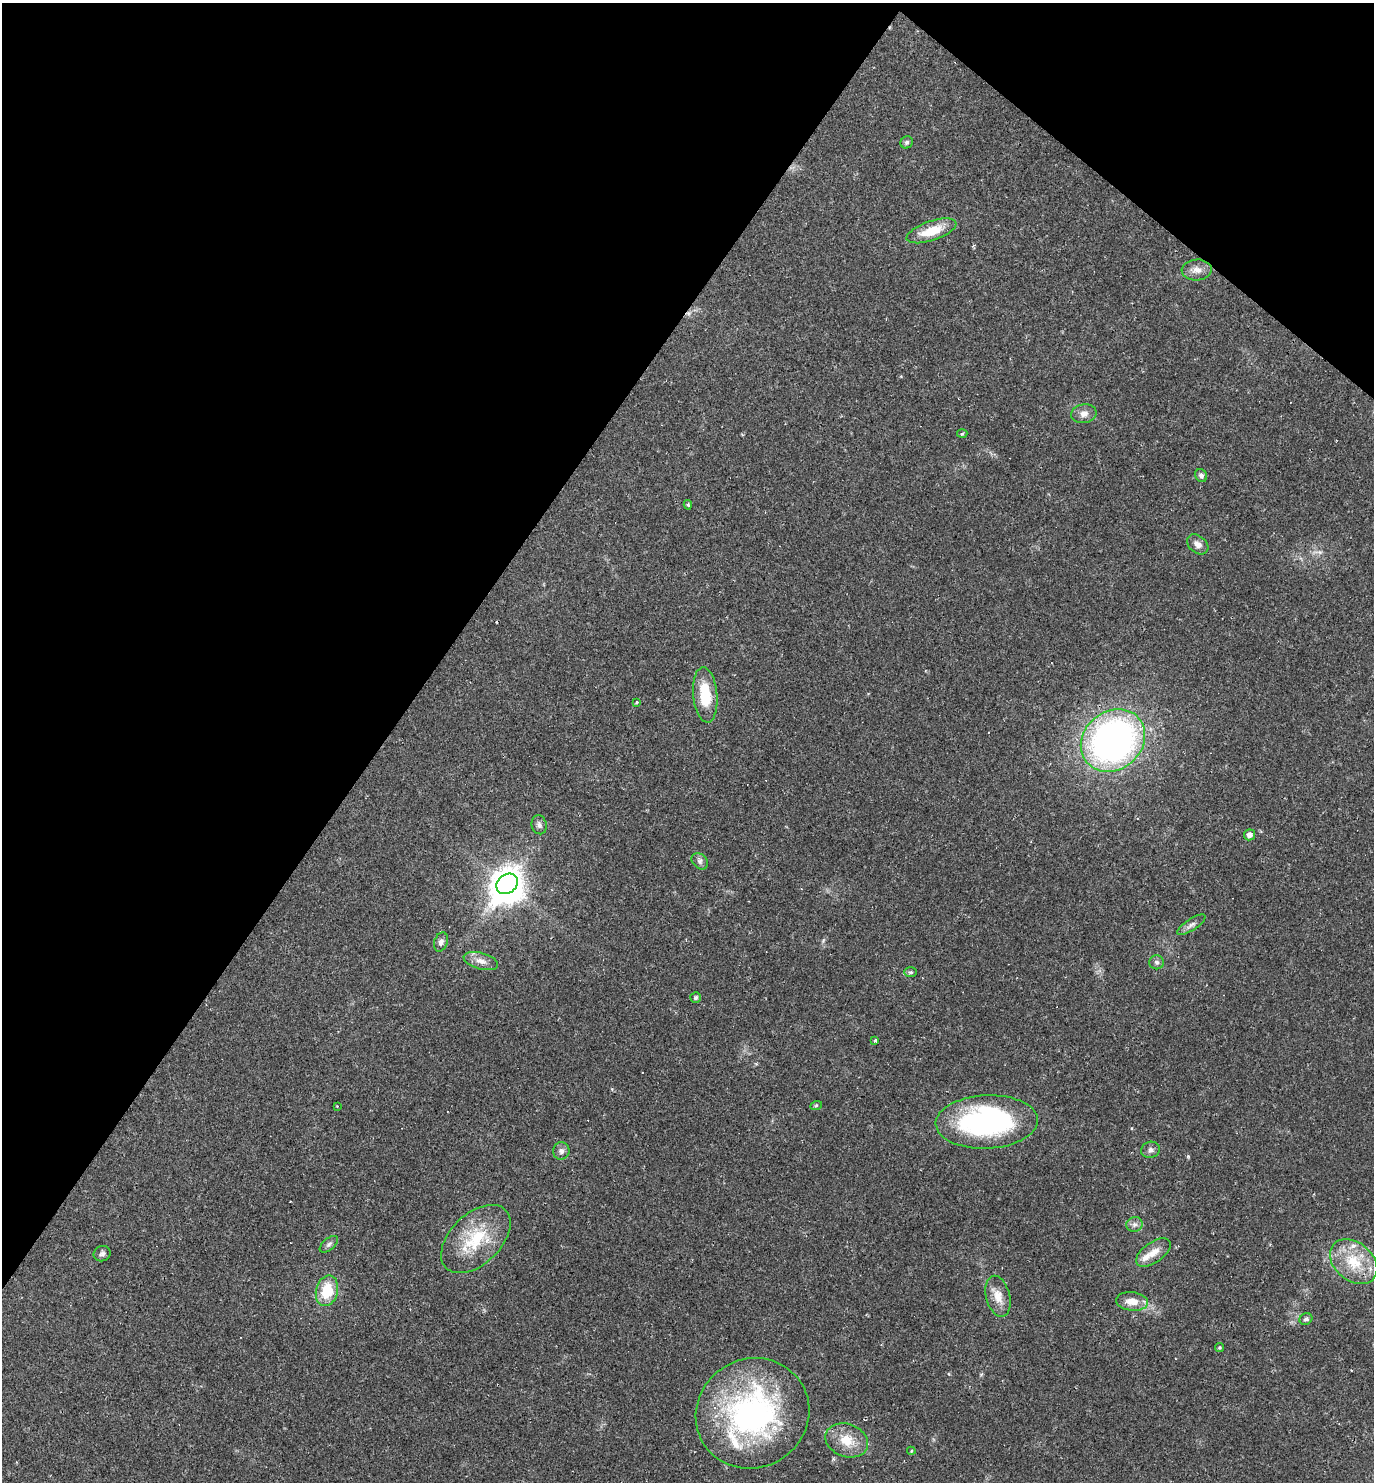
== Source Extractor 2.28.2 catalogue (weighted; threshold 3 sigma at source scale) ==
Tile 2 of 4 x 4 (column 2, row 1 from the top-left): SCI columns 1662-3033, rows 4441-5920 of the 5925 x 5920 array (HDU 1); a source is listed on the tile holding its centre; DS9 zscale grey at full resolution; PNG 1376 x 1484 px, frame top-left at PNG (2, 3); each listed source drawn as its Kron ellipse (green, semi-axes under 4 px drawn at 4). Shown black and unused: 33% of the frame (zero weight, under 2 of 3 exposures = <1% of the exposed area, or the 3 px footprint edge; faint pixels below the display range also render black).
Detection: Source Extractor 2.28.2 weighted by HDU 2 'WHT'; one run over the whole footprint, this tile lists its part. Background 0.0292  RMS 0.0039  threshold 0.0176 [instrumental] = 3 sigma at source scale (4.5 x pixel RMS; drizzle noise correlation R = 1.50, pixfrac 1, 0.05/0.05 arcsec/px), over >= 5 px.
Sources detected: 52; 1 inside a brighter object's white glare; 7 cosmic-ray / hot-pixel residue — neither listed nor drawn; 3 inside a brighter listed object's ellipse — not listed separately; the other 41 listed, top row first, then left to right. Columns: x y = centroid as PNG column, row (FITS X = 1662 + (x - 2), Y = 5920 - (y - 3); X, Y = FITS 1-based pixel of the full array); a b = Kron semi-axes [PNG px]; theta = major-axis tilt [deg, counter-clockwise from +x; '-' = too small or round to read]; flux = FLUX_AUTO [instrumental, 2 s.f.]
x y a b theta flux
907 142 6 6 - 0.91
931 231 26 9 19 10
1197 270 15 10 3 3.2
1084 414 13 9 10 2.5
962 434 5 3 - 0.5
1201 475 7 5 -59 1.1
688 505 4 4 - 0.7
1198 544 12 8 -39 2.7
705 695 28 12 -85 14
636 702 3 3 - 1.1
1113 740 34 29 41 170
539 825 9 7 -75 1.4
1250 835 5 5 - 2.2
700 861 9 7 -45 1.4
507 884 12 9 36 450
1191 925 16 5 33 1.8
441 942 10 6 70 1.7
481 961 18 8 -15 3.3
1157 962 7 7 - 1.2
910 972 6 5 - 0.65
696 998 5 5 - 0.85
875 1041 4 3 - 0.86
337 1106 3 3 - 0.26
816 1106 6 3 20 0.47
987 1122 51 27 3 78
1151 1150 9 8 - 1.5
561 1151 9 8 - 1.8
1134 1224 8 7 - 1.5
476 1239 42 25 44 21
329 1244 11 6 40 1.2
1153 1252 20 10 35 4.6
102 1254 9 7 24 1.2
1354 1262 26 19 -40 14
327 1291 15 11 75 12
998 1296 21 12 -75 5.3
1132 1301 16 9 -6 5.3
1306 1319 6 5 - 0.93
1220 1347 4 4 - 0.55
752 1413 57 54 30 100
847 1440 22 16 -20 8.5
911 1451 4 4 - 0.38
Unlisted compact peaks at least as high as the median listed source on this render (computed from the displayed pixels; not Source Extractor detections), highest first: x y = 1188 1156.